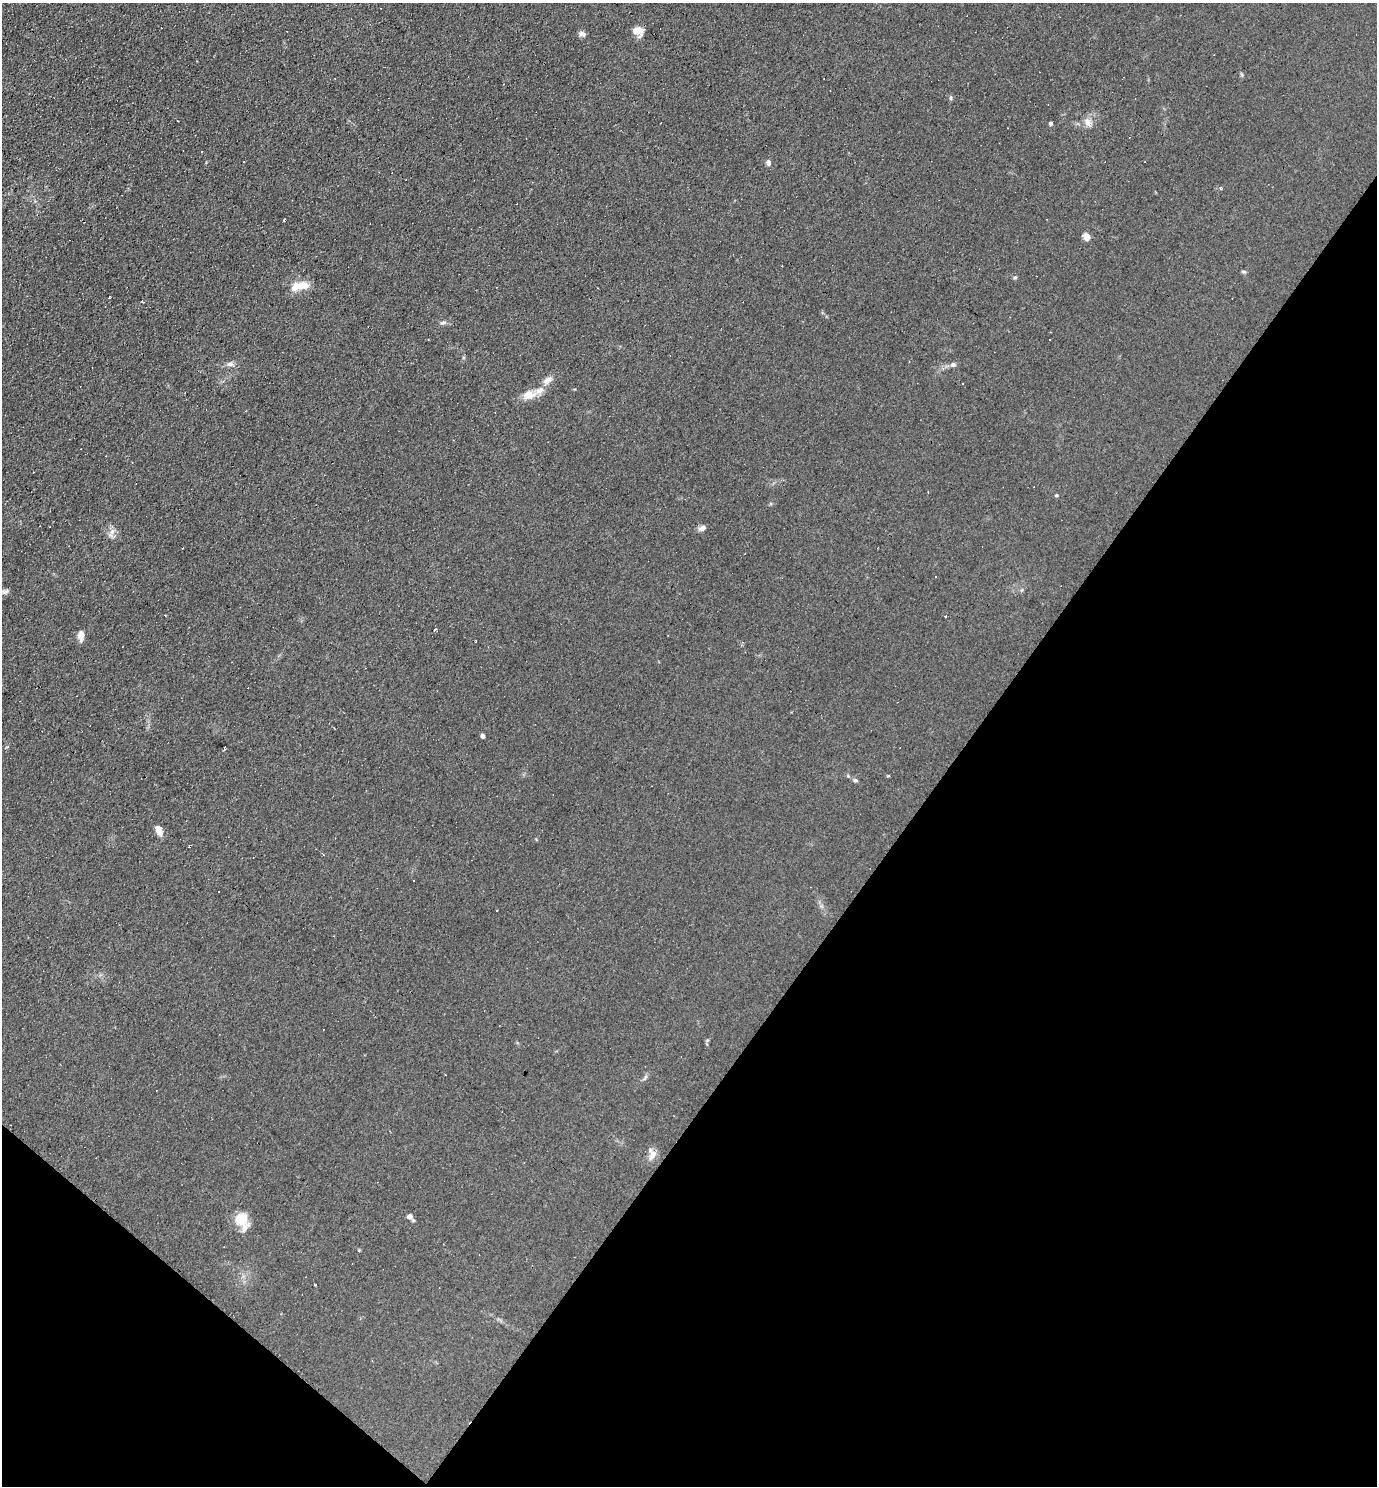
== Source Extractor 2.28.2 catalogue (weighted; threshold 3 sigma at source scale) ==
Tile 15 of 4 x 4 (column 3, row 4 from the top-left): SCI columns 2899-4273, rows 1-1484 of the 5940 x 5934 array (HDU 1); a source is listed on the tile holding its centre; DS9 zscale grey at full resolution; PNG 1379 x 1488 px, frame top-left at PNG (2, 3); no overlay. Shown black and unused: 34% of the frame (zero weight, under 3 of 4 exposures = <1% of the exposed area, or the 3 px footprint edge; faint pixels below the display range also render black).
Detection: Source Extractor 2.28.2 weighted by HDU 2 'WHT'; one run over the whole footprint, this tile lists its part. Background 0.104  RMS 0.0098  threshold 0.0441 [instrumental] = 3 sigma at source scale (4.5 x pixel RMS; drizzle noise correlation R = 1.50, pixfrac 1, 0.05/0.05 arcsec/px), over >= 5 px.
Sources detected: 42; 9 cosmic-ray / hot-pixel residue — not listed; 2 inside a brighter listed object's ellipse — not listed separately; the other 31 listed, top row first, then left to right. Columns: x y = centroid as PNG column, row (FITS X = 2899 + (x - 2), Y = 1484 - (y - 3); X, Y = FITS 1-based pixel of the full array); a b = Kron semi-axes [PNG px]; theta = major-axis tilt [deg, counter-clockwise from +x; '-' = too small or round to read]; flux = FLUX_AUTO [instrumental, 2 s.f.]
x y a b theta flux
638 31 10 9 - 11
582 34 9 6 -20 3
951 98 6 3 72 1.2
1087 122 12 8 -68 5.4
1051 123 4 4 - 1.4
768 163 7 5 -71 2.9
1220 188 4 4 - 1.2
1086 237 9 7 -63 4.8
1244 272 6 4 -19 1.2
1015 278 6 4 1 1.1
300 286 26 10 9 14
443 323 8 5 14 2.4
1049 339 3 3 - 1.8
230 364 9 6 1 3.2
953 364 7 6 - 2.6
547 380 14 7 51 5.4
529 395 18 11 11 11
1056 495 5 4 - 1.1
702 528 8 6 24 4.2
112 532 9 6 62 4.2
946 616 3 3 - 2.2
435 629 3 2 - 1.3
81 636 12 6 90 6.4
483 736 5 4 - 2.5
224 749 4 2 - 1.4
855 780 7 5 -14 1.6
159 830 12 6 -63 6.9
190 846 3 3 - 5.6
652 1154 16 10 84 7.1
410 1216 6 5 - 6.1
241 1219 15 13 25 18
Overlapping masked pixels (flux is a lower limit): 1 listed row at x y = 190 846